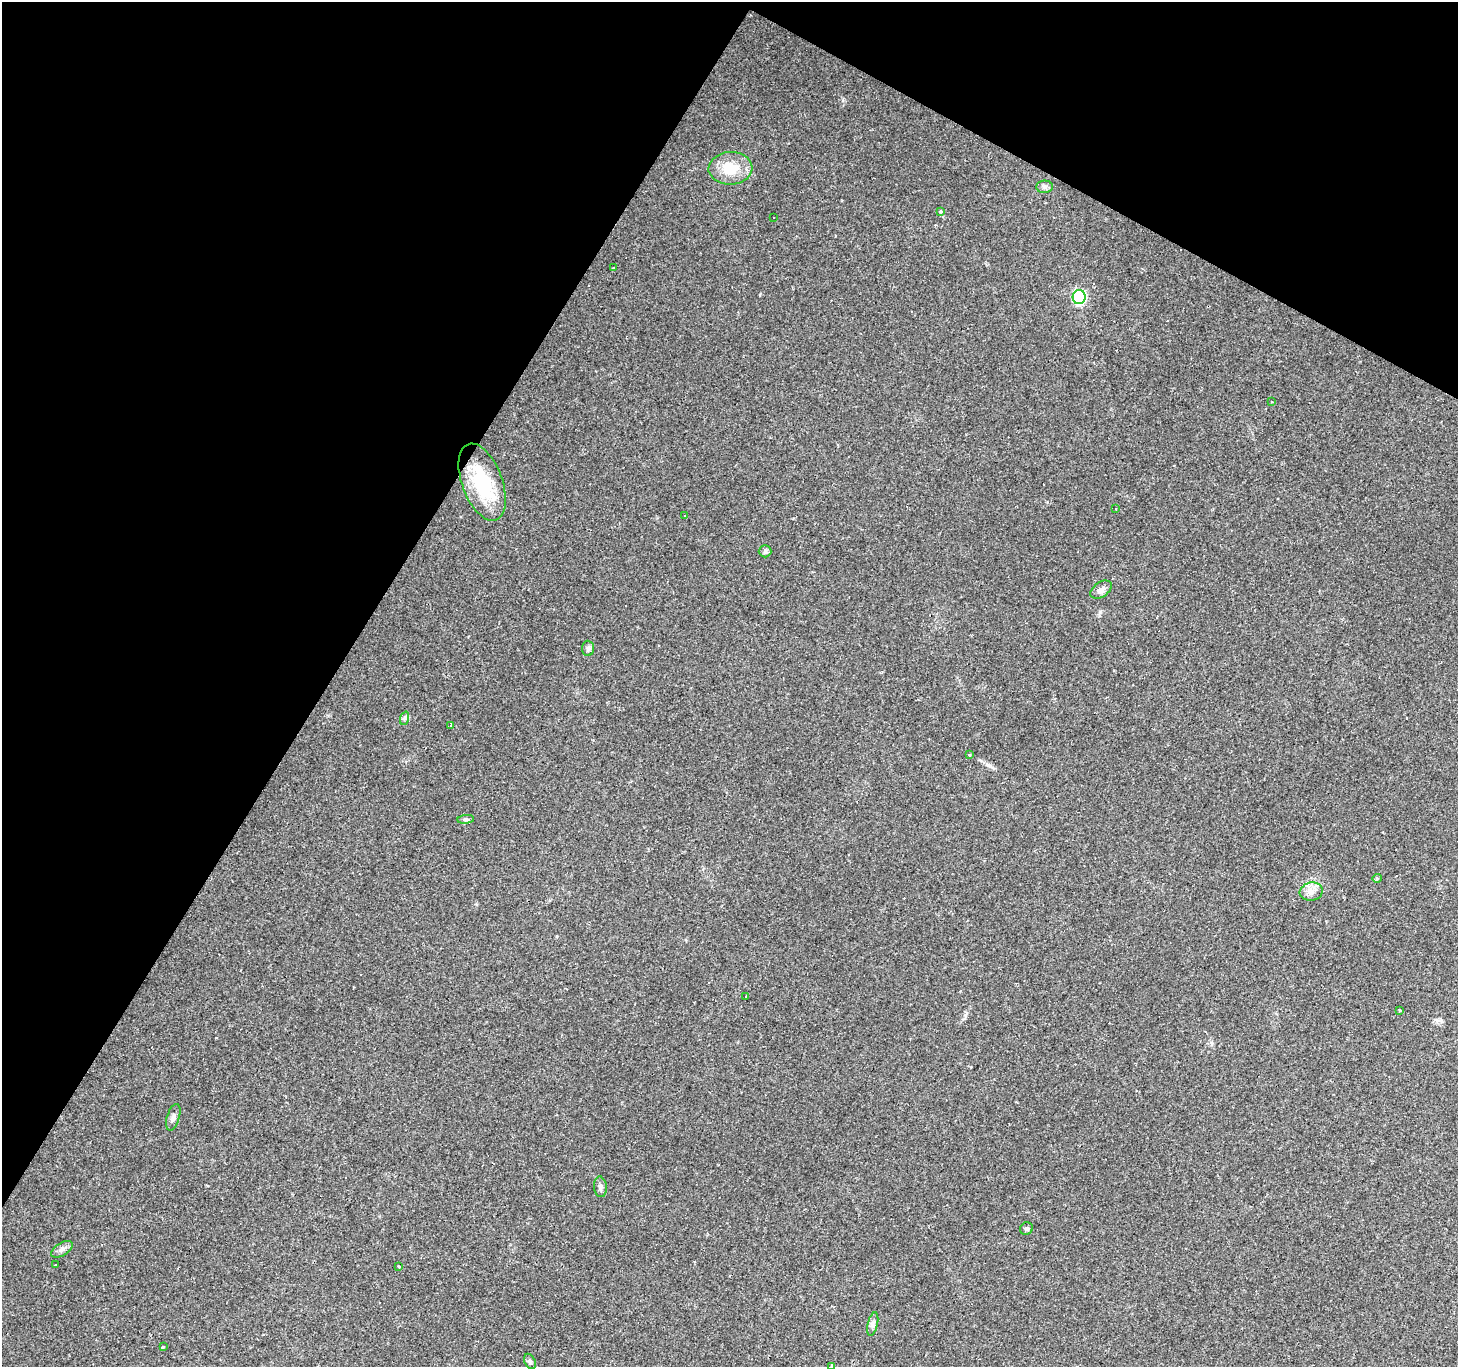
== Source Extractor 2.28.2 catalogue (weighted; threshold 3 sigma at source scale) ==
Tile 2 of 4 x 4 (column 2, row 1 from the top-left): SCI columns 1458-2913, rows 4352-5716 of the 5824 x 5906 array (HDU 1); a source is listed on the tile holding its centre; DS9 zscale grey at full resolution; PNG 1460 x 1369 px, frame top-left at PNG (2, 2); each listed source drawn as its Kron ellipse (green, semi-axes under 4 px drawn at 4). Shown black and unused: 30% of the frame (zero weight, under 2 of 3 exposures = <1% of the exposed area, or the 3 px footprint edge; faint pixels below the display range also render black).
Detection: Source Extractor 2.28.2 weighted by HDU 2 'WHT'; one run over the whole footprint, this tile lists its part. Background 0.0856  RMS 0.0063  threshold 0.0282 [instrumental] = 3 sigma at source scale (4.5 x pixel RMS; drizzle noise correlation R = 1.50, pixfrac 1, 0.0396/0.0396 arcsec/px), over >= 5 px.
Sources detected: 54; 23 cosmic-ray / hot-pixel residue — neither listed nor drawn; the other 31 listed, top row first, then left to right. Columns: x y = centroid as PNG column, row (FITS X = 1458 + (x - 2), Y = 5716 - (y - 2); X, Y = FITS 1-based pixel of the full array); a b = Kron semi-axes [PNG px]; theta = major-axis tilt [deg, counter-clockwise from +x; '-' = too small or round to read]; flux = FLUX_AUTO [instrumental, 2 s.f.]
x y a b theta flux
730 168 22 16 3 17
1045 187 8 6 1 1.9
940 211 3 3 - 3.3
774 217 3 3 - 1.3
614 268 4 3 - 0.61
1079 297 7 6 - 81
1271 401 3 2 - 1.3
482 482 40 20 -70 43
1116 509 3 2 - 0.49
685 516 2 2 - 0.55
765 551 6 6 - 1.3
1101 590 12 7 34 3
588 648 7 6 - 1.6
405 718 7 4 71 1.2
451 725 3 3 - 1.2
970 755 4 2 - 0.72
466 819 8 4 6 1.2
1377 878 4 4 - 0.69
1311 892 11 9 12 4.4
746 997 3 2 - 0.65
1400 1010 3 2 - 0.86
173 1117 14 6 73 2.6
600 1187 10 6 -83 2.1
1026 1229 7 6 - 1.3
62 1249 12 6 32 2.5
55 1265 3 3 - 1.1
399 1266 3 3 - 2.6
873 1324 12 5 77 2.1
163 1347 3 3 - 1.3
530 1361 8 5 -63 1.4
832 1366 3 3 - 9.9
Isophote crosses this tile's border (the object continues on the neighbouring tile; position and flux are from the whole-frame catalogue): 1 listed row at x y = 832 1366
Unlisted compact peaks at least as high as the median listed source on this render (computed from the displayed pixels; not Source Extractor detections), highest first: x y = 965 1015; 1100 612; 988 765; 1437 1020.